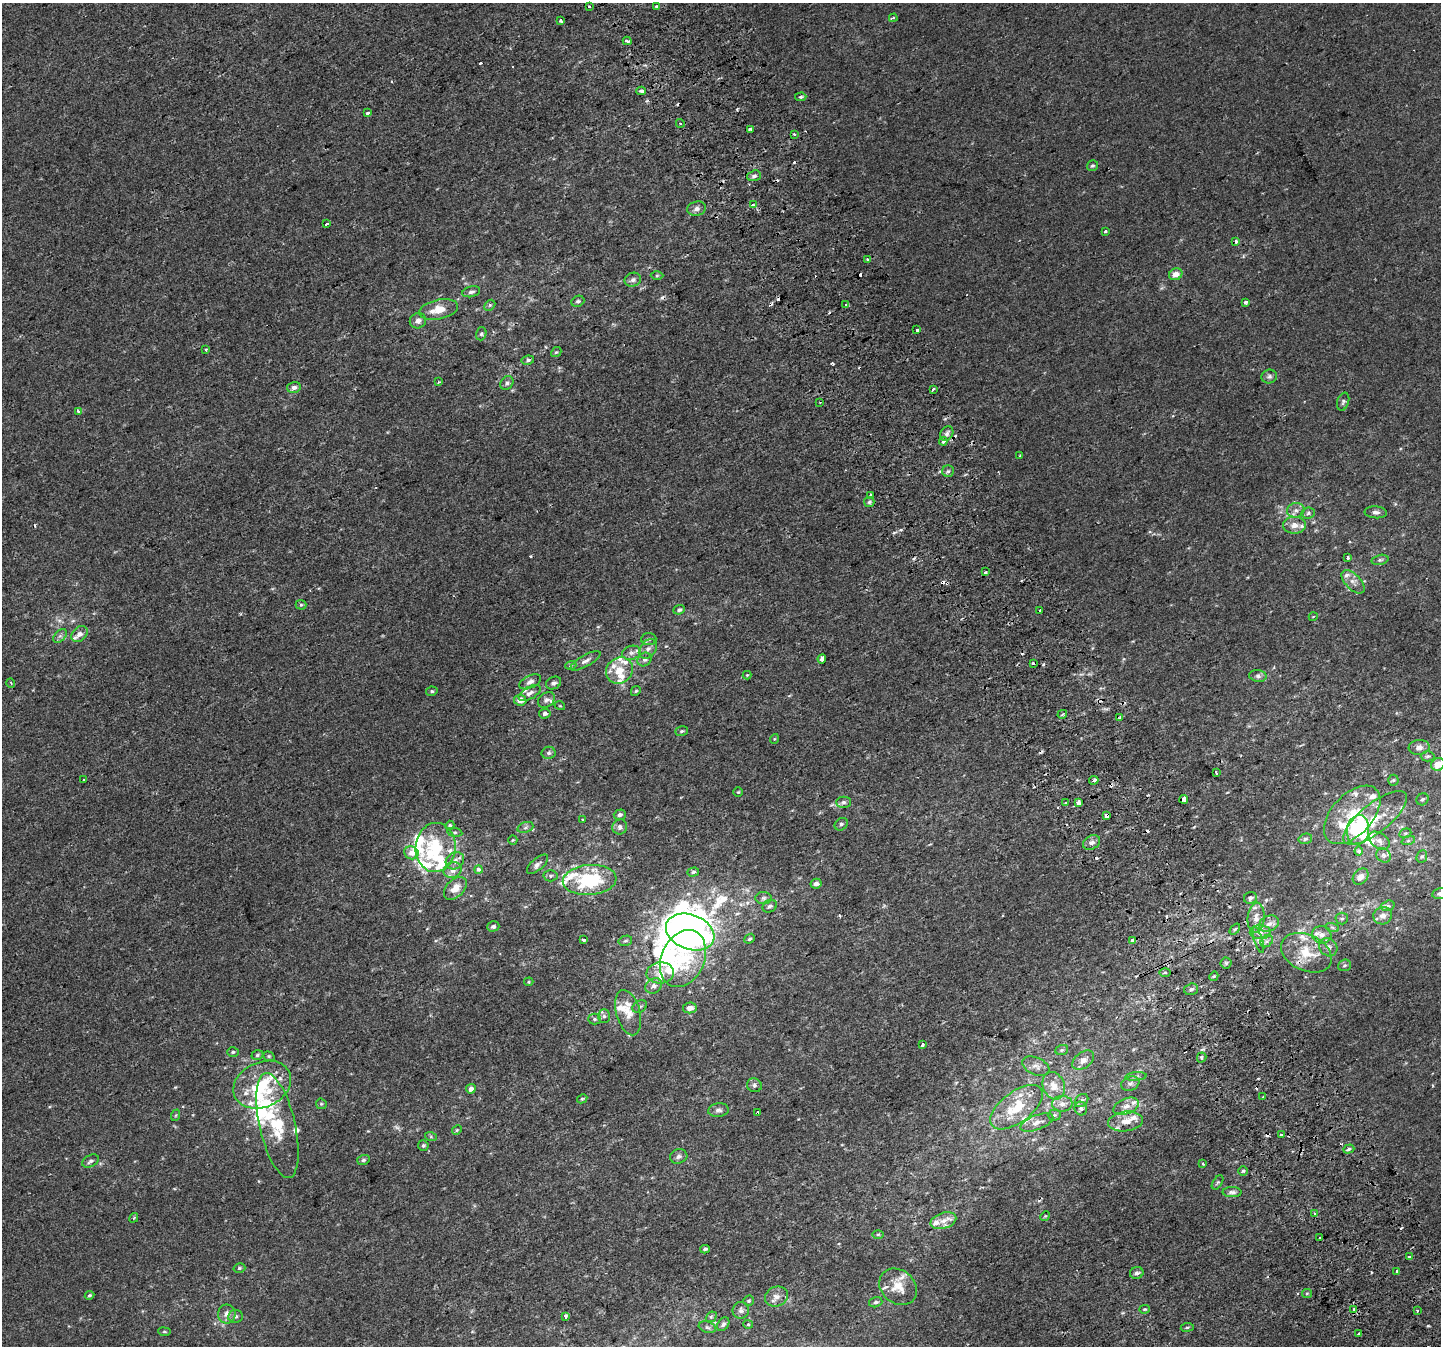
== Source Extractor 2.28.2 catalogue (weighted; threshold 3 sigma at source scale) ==
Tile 6 of 4 x 4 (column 2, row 2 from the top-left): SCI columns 1481-2919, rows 2867-4210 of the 5835 x 5676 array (HDU 1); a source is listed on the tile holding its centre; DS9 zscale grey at full resolution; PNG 1443 x 1348 px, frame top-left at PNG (2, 3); each listed source drawn as its Kron ellipse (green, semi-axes under 4 px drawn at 4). Shown black and unused: <1% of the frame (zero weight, under 2 of 3 exposures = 2% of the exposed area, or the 3 px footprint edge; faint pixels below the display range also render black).
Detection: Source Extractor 2.28.2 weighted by HDU 2 'WHT'; one run over the whole footprint, this tile lists its part. Background 8.60e-05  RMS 0.0028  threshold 0.0127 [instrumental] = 3 sigma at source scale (4.5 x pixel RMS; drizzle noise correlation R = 1.50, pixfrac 1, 0.0396/0.0396 arcsec/px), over >= 5 px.
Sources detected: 321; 1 too faint to see at this stretch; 7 inside a brighter object's white glare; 33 cosmic-ray / hot-pixel residue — neither listed nor drawn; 38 inside a brighter listed object's ellipse — not listed separately; the other 242 listed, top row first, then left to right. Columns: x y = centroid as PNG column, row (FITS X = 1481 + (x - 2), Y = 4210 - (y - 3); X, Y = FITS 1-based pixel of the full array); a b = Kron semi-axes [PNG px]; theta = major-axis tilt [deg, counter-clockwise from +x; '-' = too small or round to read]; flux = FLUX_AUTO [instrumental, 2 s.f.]
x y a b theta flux
657 6 4 3 - 1.7
589 7 3 3 - 1.6
893 18 4 3 - 0.32
561 21 3 3 - 1.7
627 41 4 3 - 0.87
641 91 5 3 - 3.6
801 97 6 4 5 0.46
368 113 4 3 - 1.4
680 123 4 3 - 0.39
751 129 4 3 - 0.67
794 135 3 3 - 1.5
1092 166 6 5 - 0.49
754 176 7 5 19 0.84
753 205 3 3 - 3.2
697 209 9 7 15 1.2
326 224 4 3 - 1.9
1105 231 4 3 - 0.37
1236 241 3 3 - 1.1
868 260 4 4 - 0.55
1176 274 7 5 27 2
657 276 6 4 1 0.41
633 280 8 7 - 1
471 292 9 5 12 0.77
578 301 6 5 - 0.6
1245 302 3 3 - 0.87
490 305 6 4 45 0.46
846 305 4 3 - 2.4
439 310 20 9 12 4.5
418 321 8 7 - 1.4
917 330 3 3 - 6
481 334 6 5 - 0.51
206 349 3 3 - 0.5
556 352 6 4 40 0.37
528 360 6 4 10 0.61
1269 377 7 7 - 0.84
439 382 4 2 - 0.22
507 383 7 6 - 0.78
294 387 7 5 14 0.97
933 389 3 2 - 0.39
820 402 3 2 - 0.24
1343 402 9 6 73 0.76
78 411 4 3 - 1.1
947 434 8 6 56 0.85
943 441 4 3 - 1.3
1020 456 3 2 - 0.29
948 471 6 6 - 0.66
870 496 3 3 - 2.5
869 502 5 5 - 0.51
1296 510 8 7 - 1.2
1376 512 11 6 -4 1
1308 513 6 5 - 0.67
1295 525 11 8 1 2.3
1347 557 3 3 - 1.7
1380 560 8 5 13 0.63
985 572 4 3 - 1.1
1353 582 14 7 -47 1.7
301 605 5 5 - 0.38
679 610 6 4 23 0.58
1039 610 3 3 - 1.5
1313 617 4 3 - 0.2
79 634 9 7 42 1.5
60 636 8 5 44 0.78
649 639 8 5 4 0.67
648 649 11 7 51 1.5
631 653 9 7 16 1.2
645 659 8 6 40 0.87
822 659 4 4 - 3.6
585 661 17 5 29 1.4
1033 663 3 3 - 0.72
571 665 5 3 - 0.34
619 670 14 12 37 5
747 675 4 4 - 0.28
1258 676 9 6 -9 0.88
530 682 12 6 25 1.2
11 683 5 3 - 0.27
554 683 8 6 26 0.91
432 691 6 4 12 0.44
636 691 5 4 - 0.36
530 693 12 6 29 1.2
520 700 6 5 - 2
546 700 9 7 37 0.99
560 706 5 3 - 0.25
545 713 6 5 - 0.88
1062 714 5 3 - 0.36
1120 717 3 2 - 0.24
682 731 6 5 - 0.46
774 739 5 3 - 0.25
1419 747 10 7 5 1.3
549 753 7 6 - 0.7
1428 756 7 5 2 0.52
1438 764 7 6 - 2.9
1216 772 3 3 - 0.75
84 780 4 3 - 1
1094 780 5 3 - 0.78
1393 780 5 5 - 0.42
738 792 4 4 - 0.35
1184 799 4 3 - 4.4
1422 799 6 5 - 0.62
843 802 7 5 1 0.79
1066 803 3 3 - 0.42
1078 803 4 3 - 3.1
620 815 6 5 - 0.76
1352 815 35 20 47 12
1106 816 3 3 - 31
1375 818 39 14 38 8.8
582 820 2 2 - 0.25
841 824 7 5 43 0.63
450 825 5 4 - 0.47
525 827 8 5 20 0.68
620 827 7 7 - 0.97
1358 830 15 11 81 29
455 832 7 4 -8 0.53
1405 833 6 4 20 0.43
1305 839 7 5 14 0.52
513 840 5 4 - 0.3
1379 841 11 7 -34 1.4
1408 841 7 4 19 0.48
1092 843 9 6 31 1.1
436 847 24 20 87 15
1359 851 4 4 - 1.5
411 853 7 6 - 1.8
1383 855 8 6 -42 0.75
1422 857 6 5 - 0.5
455 861 10 8 36 1.7
537 864 13 6 41 1.2
452 870 9 7 23 2.2
478 870 4 4 - 1
693 872 6 4 17 0.59
551 876 7 5 3 0.65
1361 877 9 6 49 1.6
590 880 27 15 4 21
816 884 5 5 - 1.2
455 888 14 8 44 3.4
1440 894 7 5 13 0.66
763 898 8 6 2 0.75
1250 898 6 5 - 0.82
770 906 7 6 - 0.79
1388 906 7 5 17 0.56
1383 916 9 8 - 1.9
1256 918 15 8 85 2.8
1342 918 6 6 - 0.59
1269 924 10 7 24 1.8
493 926 6 5 - 0.75
1332 927 7 4 -19 0.52
1235 929 6 3 52 0.44
690 932 25 17 -21 120
1260 932 10 7 2 1.7
1322 935 9 8 - 1.9
749 939 5 4 - 0.56
583 940 3 3 - 1.8
1258 940 13 2 -73 0.59
625 941 7 5 14 0.53
1132 941 3 3 - 1.5
1267 941 7 5 44 0.8
1328 947 9 8 - 1.5
1306 953 26 18 -25 8.3
683 959 29 21 65 16
1226 963 5 5 - 0.46
1344 965 6 5 - 0.52
1165 972 6 4 1 0.4
660 973 14 10 5 3.1
1214 976 5 4 - 0.37
529 982 5 4 - 0.32
654 986 9 7 36 1.4
1191 989 7 5 18 0.78
640 1007 7 5 31 0.64
690 1008 7 5 9 1.6
628 1013 23 11 -75 4.1
604 1016 7 6 - 0.72
594 1019 6 5 - 0.54
922 1045 3 3 - 1.8
1062 1050 6 5 - 0.47
233 1052 6 5 - 0.44
257 1055 6 4 19 0.48
269 1056 6 4 -21 0.41
1202 1057 5 4 - 0.54
1083 1060 12 8 36 1.7
1036 1066 14 8 -24 1.5
1136 1076 11 4 5 0.77
1130 1084 9 7 20 1
262 1085 30 22 24 17
754 1085 7 7 - 0.72
1054 1086 14 11 -68 3.1
471 1089 5 4 - 1.3
1263 1097 4 2 - 0.39
582 1099 5 3 - 0.37
1081 1101 7 6 - 0.79
321 1104 6 5 - 0.4
1062 1104 10 8 2 1.5
1126 1106 13 8 22 2
1016 1107 31 15 37 9.5
1081 1108 7 6 - 0.65
718 1110 10 6 6 1
758 1113 3 3 - 0.99
176 1115 6 3 71 0.3
1054 1115 6 5 - 0.52
1126 1121 17 10 7 3.8
1037 1122 17 7 20 1.9
277 1126 53 18 -77 15
457 1130 5 4 - 0.3
1281 1135 3 3 - 1
431 1137 6 4 -19 0.39
423 1145 5 5 - 0.51
1349 1149 6 4 19 0.6
679 1156 9 7 15 0.99
363 1160 6 5 - 0.59
91 1161 9 5 29 0.82
1203 1164 4 2 - 0.31
1243 1171 5 4 - 0.42
1217 1182 8 4 58 0.43
1232 1192 9 5 0 0.86
1315 1213 3 3 - 3.1
1045 1216 5 4 - 0.33
134 1218 5 3 - 0.3
943 1221 13 8 17 2.5
878 1234 6 4 1 0.39
1320 1238 3 2 - 0.68
705 1249 5 3 - 0.61
1409 1257 3 3 - 0.64
239 1268 6 4 15 0.43
1397 1271 3 3 - 1.4
1137 1273 7 6 - 0.91
898 1287 20 16 -40 4.8
1307 1293 5 4 - 0.31
89 1295 5 4 - 0.44
776 1296 12 10 23 1.9
749 1301 5 5 - 0.5
876 1302 7 5 17 0.56
1145 1309 5 4 - 0.34
1354 1309 4 2 - 0.36
741 1310 8 8 - 1.1
1417 1310 3 3 - 0.41
227 1314 9 8 - 1.7
235 1316 7 6 - 0.81
565 1316 4 3 - 1.7
711 1317 6 4 42 0.41
723 1324 7 5 53 0.67
748 1324 5 4 - 0.33
707 1327 9 5 -19 0.63
1187 1327 6 3 8 0.34
164 1332 6 3 -7 0.34
1359 1334 3 3 - 1.5
Overlapping masked pixels (flux is a lower limit): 5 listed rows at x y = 1184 799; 1106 816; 1132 941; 1306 953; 758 1113
Isophote crosses this tile's border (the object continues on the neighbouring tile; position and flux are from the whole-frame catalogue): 2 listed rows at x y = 1438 764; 1440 894